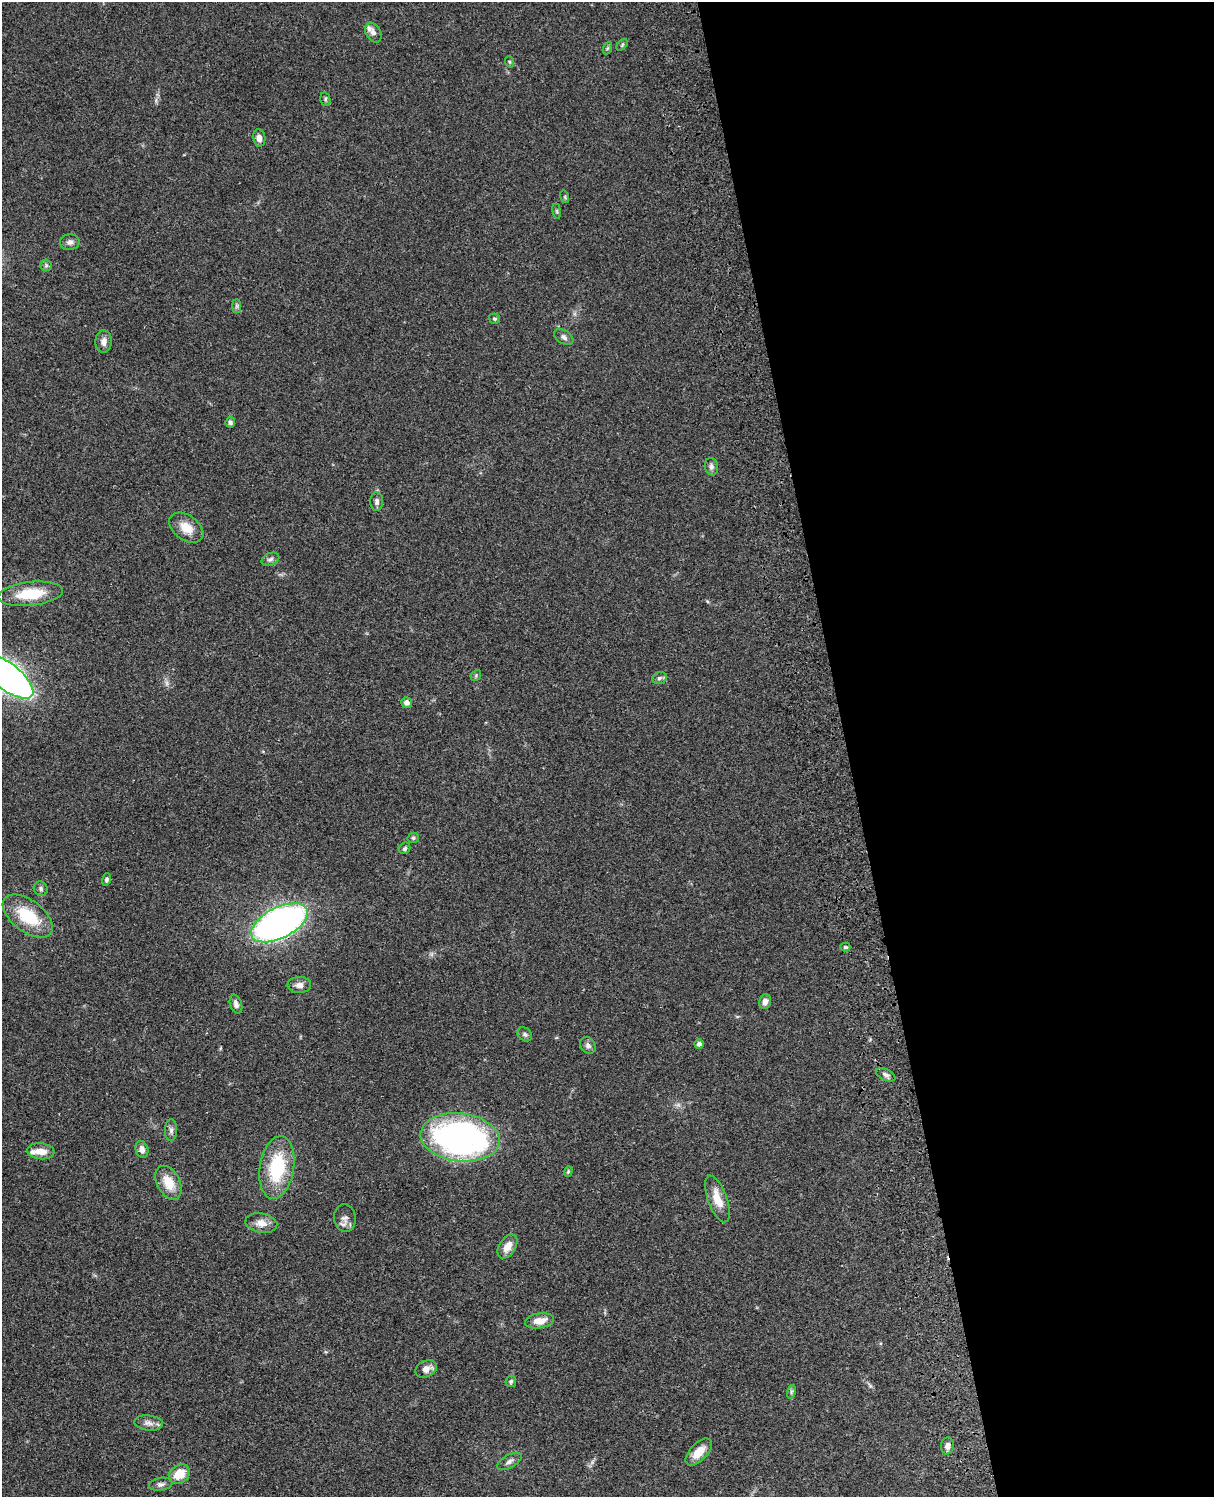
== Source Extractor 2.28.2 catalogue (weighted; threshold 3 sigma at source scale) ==
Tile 8 of 4 x 3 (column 4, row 2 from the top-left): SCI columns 3757-4968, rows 1773-3267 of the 5087 x 4927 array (HDU 1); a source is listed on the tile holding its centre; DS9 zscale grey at full resolution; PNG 1216 x 1499 px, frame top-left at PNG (2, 2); each listed source drawn as its Kron ellipse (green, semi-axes under 4 px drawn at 4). Shown black and unused: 30% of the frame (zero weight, under 3 of 4 exposures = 6% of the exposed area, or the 3 px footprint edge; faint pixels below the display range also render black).
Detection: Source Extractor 2.28.2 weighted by HDU 2 'WHT'; one run over the whole footprint, this tile lists its part. Background 0.079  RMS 0.0058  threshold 0.0262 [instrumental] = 3 sigma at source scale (4.5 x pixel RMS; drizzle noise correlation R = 1.50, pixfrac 1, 0.05/0.05 arcsec/px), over >= 5 px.
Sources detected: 61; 2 inside a brighter listed object's ellipse — not listed separately; the other 59 listed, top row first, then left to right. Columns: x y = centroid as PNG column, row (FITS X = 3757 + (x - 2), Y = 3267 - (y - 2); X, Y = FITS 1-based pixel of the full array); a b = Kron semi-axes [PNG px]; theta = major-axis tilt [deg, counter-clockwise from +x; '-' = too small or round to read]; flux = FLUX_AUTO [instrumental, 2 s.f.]
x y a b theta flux
373 33 10 7 -60 2.5
622 45 7 4 47 0.81
608 48 6 4 69 0.92
510 62 6 3 -71 0.76
325 99 7 5 -76 1
259 138 8 6 -81 3.1
565 197 6 4 -73 0.64
557 211 8 3 -81 0.81
70 242 10 8 9 2.2
46 265 6 5 - 1
237 306 7 4 -90 1
494 319 6 5 - 1
564 337 11 6 -34 2.1
104 342 11 8 87 3.2
230 422 5 4 - 1.2
711 467 9 6 -77 2
377 501 9 6 -89 2.1
186 528 19 12 -37 8.8
270 559 9 6 25 1.7
31 594 32 12 6 20
476 675 6 4 48 0.78
6 676 32 13 -38 390
659 678 7 5 17 1.4
407 702 5 5 - 2.5
413 838 6 5 - 1
405 848 6 5 - 1.1
107 879 6 4 74 1.1
41 889 7 6 - 1.5
28 916 29 15 -37 25
279 923 31 15 27 290
845 947 5 4 - 0.85
299 985 12 8 2 3
765 1002 7 6 - 3
236 1004 10 6 -71 2.6
525 1034 8 6 -38 1.4
699 1044 4 4 - 2
588 1045 9 7 -56 2.2
886 1075 10 5 -25 2
171 1130 11 6 -90 1.9
460 1137 40 24 -7 190
142 1149 8 6 -72 3.2
41 1151 13 8 -6 5.4
277 1167 32 17 81 36
568 1171 5 4 - 0.75
169 1183 18 11 -62 11
717 1199 25 9 -70 9.8
345 1218 14 11 -83 3.4
261 1223 16 9 -10 5.3
507 1247 13 8 57 5.8
539 1321 14 7 9 6.6
426 1369 11 8 25 4.2
511 1381 6 5 - 1.2
791 1392 7 4 72 1
148 1423 14 7 -6 3.1
947 1446 8 6 84 2.5
699 1452 17 8 46 8.3
509 1461 13 6 28 2.5
179 1474 11 9 38 11
161 1484 12 6 9 2.1
Overlapping masked pixels (flux is a lower limit): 1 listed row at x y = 279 923
Isophote crosses this tile's border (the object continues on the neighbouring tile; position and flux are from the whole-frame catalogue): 1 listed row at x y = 6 676